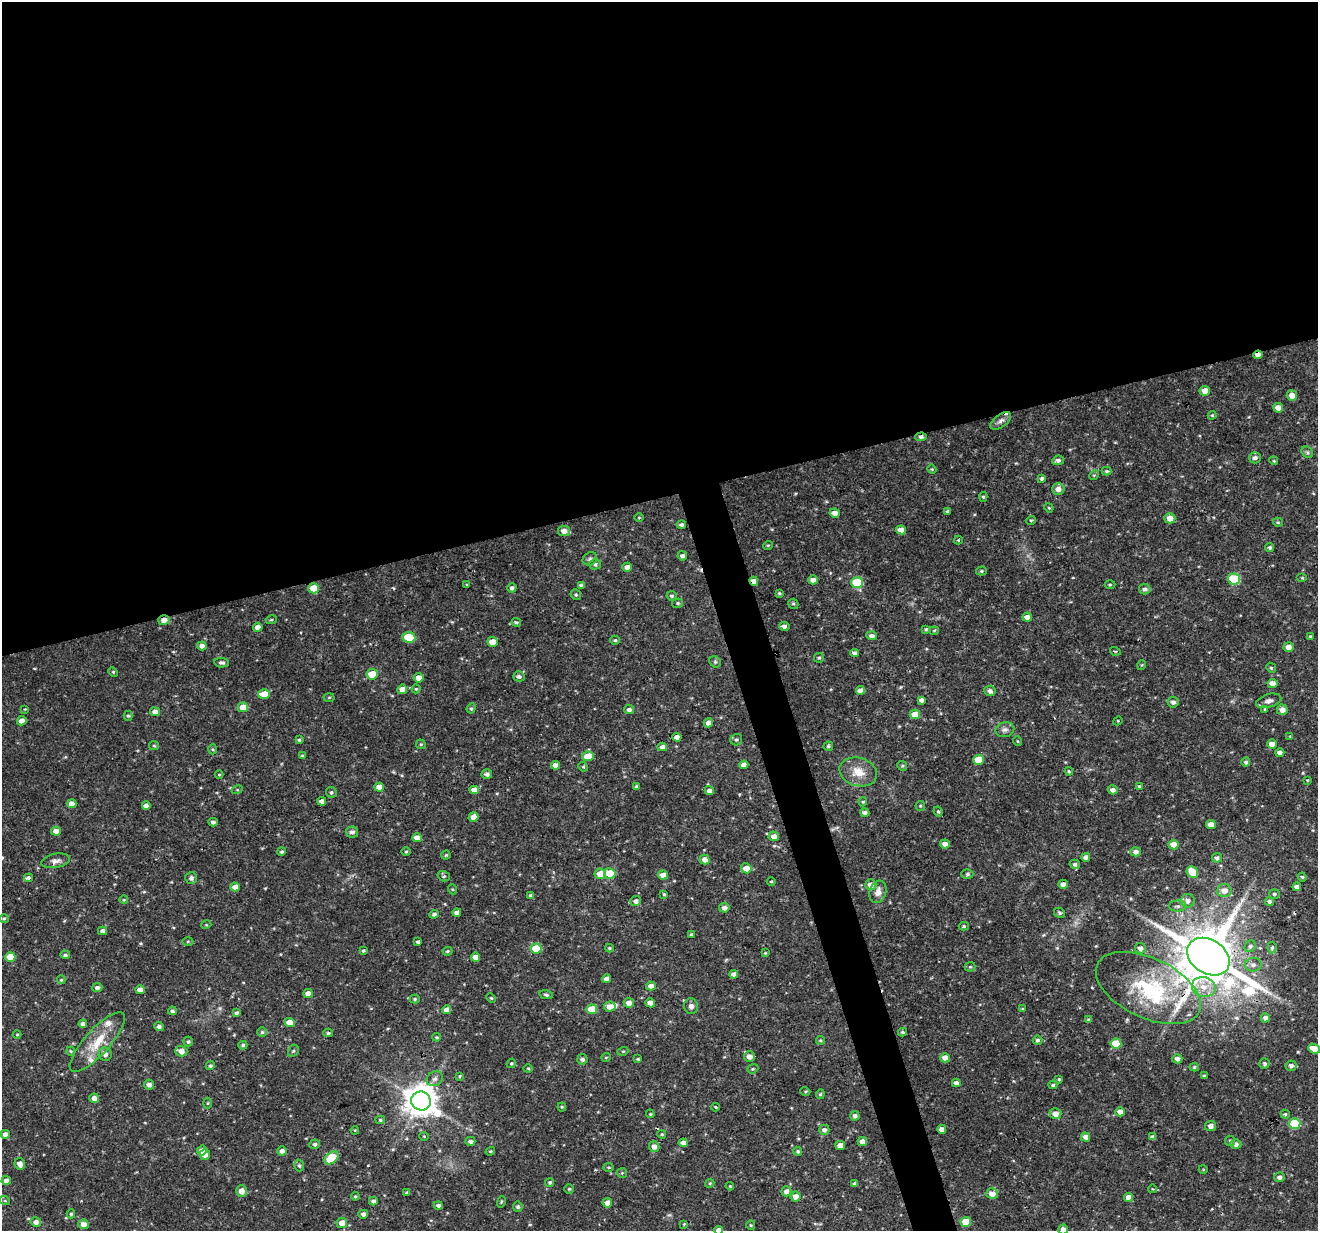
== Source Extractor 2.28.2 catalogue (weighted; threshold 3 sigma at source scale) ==
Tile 2 of 4 x 4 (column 2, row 1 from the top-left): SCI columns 1317-2632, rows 3744-4972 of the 5267 x 5079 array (HDU 1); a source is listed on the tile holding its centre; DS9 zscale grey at full resolution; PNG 1320 x 1233 px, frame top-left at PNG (2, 2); each listed source drawn as its Kron ellipse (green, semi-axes under 4 px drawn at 4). Shown black and unused: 42% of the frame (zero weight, under 3 of 4 exposures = <1% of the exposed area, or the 3 px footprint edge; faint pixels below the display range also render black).
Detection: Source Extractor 2.28.2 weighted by HDU 2 'WHT'; one run over the whole footprint, this tile lists its part. Background 0.0601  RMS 0.003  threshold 0.0137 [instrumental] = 3 sigma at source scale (4.5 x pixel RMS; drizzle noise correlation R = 1.50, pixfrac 1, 0.0396/0.0396 arcsec/px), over >= 5 px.
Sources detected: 352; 2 cosmic-ray / hot-pixel residue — neither listed nor drawn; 5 inside a brighter listed object's ellipse — not listed separately; the other 345 listed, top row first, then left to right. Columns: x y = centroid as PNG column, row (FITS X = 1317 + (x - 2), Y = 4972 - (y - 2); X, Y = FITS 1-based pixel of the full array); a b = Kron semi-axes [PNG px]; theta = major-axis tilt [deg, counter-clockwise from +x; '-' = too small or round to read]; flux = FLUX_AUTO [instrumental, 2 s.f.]
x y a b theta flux
1258 355 4 3 - 1.6
1205 391 5 4 - 2.4
1292 395 5 5 - 2.5
1278 408 5 4 - 3.1
1212 415 4 4 - 0.36
1001 421 12 6 38 1.6
921 437 6 4 4 0.77
1307 452 6 5 - 0.6
1255 458 6 5 - 1.1
1058 460 6 4 6 0.9
1274 461 4 3 - 0.26
932 469 4 4 - 0.31
1107 471 5 4 - 0.43
1094 475 5 4 - 0.32
1042 478 4 3 - 0.65
1058 489 6 5 - 1.9
983 497 5 4 - 0.45
1049 508 5 3 - 0.29
947 511 4 4 - 0.43
835 513 5 4 - 1.9
639 517 4 3 - 0.26
1170 518 5 5 - 2.9
1031 520 5 3 - 0.3
1278 522 5 4 - 0.38
681 525 5 4 - 0.81
901 530 5 4 - 2.2
564 531 6 5 - 1.8
958 540 4 4 - 0.3
768 545 5 3 - 0.25
1270 548 4 4 - 0.65
682 556 5 4 - 1
590 559 7 6 - 0.75
595 564 6 5 - 0.63
627 567 5 4 - 1.7
981 571 5 4 - 0.5
1302 578 5 3 - 0.32
1234 579 6 5 - 19
813 580 5 4 - 1.8
754 581 5 4 - 2.2
857 583 5 5 - 17
467 585 4 3 - 0.34
581 585 4 4 - 0.99
1110 585 5 3 - 0.31
314 588 5 5 - 6.3
512 588 5 4 - 0.92
1145 589 6 5 - 0.93
779 593 4 3 - 0.4
576 595 5 5 - 0.56
671 596 5 4 - 0.57
678 603 5 4 - 0.51
793 604 5 4 - 0.45
1027 617 5 4 - 2
164 620 5 5 - 2.1
271 620 5 3 - 0.35
516 622 5 4 - 0.49
784 626 5 4 - 0.92
258 627 5 4 - 2
926 629 4 4 - 0.36
934 631 5 4 - 0.35
871 636 5 4 - 1.1
1310 636 4 4 - 0.45
409 637 7 5 -3 10
615 640 4 4 - 0.41
492 642 5 5 - 3.9
202 646 4 4 - 1.6
1289 647 5 4 - 1.9
1115 651 5 3 - 0.3
855 653 4 4 - 1.1
819 658 5 5 - 0.46
715 662 6 5 - 0.51
222 663 7 4 -4 0.76
1142 665 5 3 - 0.27
1271 668 5 4 - 0.39
113 672 5 4 - 0.38
372 674 6 5 - 6.9
519 676 6 5 - 0.83
418 678 5 4 - 2.4
1272 683 5 4 - 2.1
402 689 5 4 - 2.1
416 689 4 4 - 0.36
860 690 4 4 - 2
990 691 5 5 - 1.1
264 694 6 5 - 4.8
329 697 5 3 - 0.31
921 700 4 4 - 1.1
1269 701 13 6 16 1.4
1173 702 5 5 - 1.1
243 707 5 5 - 3.7
471 708 5 4 - 0.45
25 709 4 3 - 0.26
1265 709 4 3 - 0.36
629 710 5 4 - 1
1282 710 5 5 - 2
155 712 5 4 - 1.5
915 714 5 5 - 4.2
128 716 5 4 - 0.46
22 721 5 4 - 1.7
1118 721 5 4 - 0.33
708 723 5 4 - 1.8
1005 730 9 7 14 1.2
1290 736 4 3 - 0.24
677 737 4 4 - 2.7
299 740 4 4 - 0.43
736 740 6 5 - 0.67
1017 741 5 3 - 0.28
421 744 5 4 - 0.4
1272 744 5 4 - 2.4
154 746 5 4 - 0.37
828 746 5 4 - 0.47
662 747 5 4 - 1.6
213 749 5 3 - 0.31
1280 752 4 4 - 1.2
302 755 4 4 - 0.4
588 756 5 5 - 5
978 760 5 5 - 6.5
1246 762 4 4 - 0.86
555 765 4 4 - 1.7
744 765 4 4 - 2
902 766 5 4 - 0.4
583 767 5 4 - 0.34
1069 771 4 3 - 0.33
858 772 19 14 -17 4.9
487 774 5 5 - 0.98
219 775 4 3 - 0.25
1307 780 4 4 - 0.28
1139 786 4 3 - 0.37
379 787 5 4 - 2.5
636 787 4 4 - 0.61
237 790 5 3 - 0.29
474 790 4 4 - 2
1113 790 5 4 - 1.3
709 791 5 4 - 1.6
331 792 5 5 - 0.56
322 801 4 4 - 1.5
863 802 5 4 - 0.45
72 804 4 4 - 2.2
146 806 4 4 - 1.3
920 806 5 4 - 0.36
938 811 5 3 - 0.4
865 813 4 4 - 1.2
473 817 5 4 - 2.7
213 822 4 4 - 0.92
1211 824 5 4 - 2.2
56 831 5 4 - 1.9
352 832 6 5 - 1
774 836 5 5 - 1.8
417 838 5 4 - 2.3
945 844 5 4 - 1.7
1173 845 5 4 - 3.3
281 852 4 4 - 0.53
406 852 5 3 - 0.3
1136 852 5 4 - 1.4
446 855 4 4 - 0.35
1086 857 4 4 - 1.2
1217 858 5 4 - 0.87
705 859 5 4 - 1.8
56 861 14 7 11 1.4
1075 864 5 4 - 0.75
746 868 5 5 - 3.3
1192 872 6 5 - 7.5
610 873 6 5 - 9.3
600 874 6 5 - 4.2
967 874 6 5 - 0.5
663 875 5 4 - 2.1
444 876 6 5 - 0.53
1302 877 4 4 - 0.36
29 878 5 3 - 0.8
191 878 6 6 - 0.75
771 881 4 3 - 0.3
1063 884 5 4 - 1.6
871 885 5 5 - 2
235 887 5 4 - 1.8
1297 887 4 4 - 1.5
452 889 5 3 - 0.28
1224 891 7 6 - 2.4
878 892 11 8 71 2.2
664 894 4 4 - 0.4
1274 894 5 4 - 0.59
531 895 4 3 - 0.7
124 900 4 3 - 0.28
636 901 5 5 - 1.1
1188 901 7 7 - 1.3
1269 901 4 4 - 0.83
1178 906 9 5 0 0.83
724 908 5 5 - 1.4
457 912 4 4 - 1.2
1060 913 6 4 -31 0.52
434 914 4 4 - 0.84
4 919 5 4 - 0.42
206 925 5 3 - 0.27
964 926 5 4 - 0.46
103 931 4 4 - 1.2
691 934 4 3 - 0.39
188 941 5 3 - 0.33
418 942 4 3 - 0.65
1250 946 6 5 - 0.67
609 948 4 4 - 0.38
1140 948 5 5 - 1.5
1272 948 6 4 86 0.59
536 949 5 5 - 9.9
363 951 3 3 - 0.39
447 951 5 4 - 0.41
765 953 3 3 - 0.33
65 955 5 4 - 0.59
10 957 5 4 - 4.3
475 957 5 4 - 2.7
1208 957 23 17 -33 2000
1253 965 8 6 9 1.2
970 967 5 5 - 0.39
734 974 4 4 - 1.6
607 979 4 4 - 1.8
61 980 4 4 - 0.35
651 986 5 4 - 1.9
1204 987 12 10 -17 3.6
97 988 5 4 - 0.92
1148 988 56 30 -25 30
140 990 5 4 - 2.1
308 993 4 4 - 2.1
546 995 7 4 -13 0.53
491 998 5 4 - 0.35
415 999 5 4 - 0.43
629 1003 5 4 - 1.8
650 1003 5 4 - 3
691 1006 8 7 - 1.1
610 1007 6 5 - 2.6
592 1009 5 5 - 6.8
1023 1009 4 3 - 0.35
446 1010 4 4 - 1.9
172 1011 4 4 - 0.64
236 1013 4 3 - 0.7
1265 1018 4 4 - 1.1
1088 1020 4 4 - 0.42
290 1023 5 4 - 3.9
83 1024 4 4 - 1.1
159 1027 5 4 - 0.99
262 1032 5 5 - 0.46
903 1032 4 3 - 0.49
328 1033 5 4 - 0.4
17 1034 4 3 - 0.27
437 1037 4 3 - 0.4
820 1040 4 4 - 0.36
1037 1040 5 4 - 0.6
97 1042 39 12 48 8.5
188 1042 5 5 - 0.58
1116 1043 5 5 - 8.4
243 1045 4 4 - 0.46
1314 1049 6 4 -23 3.8
71 1051 4 4 - 0.32
181 1051 6 5 - 2.1
293 1051 6 5 - 0.52
623 1051 5 3 - 0.29
105 1054 7 6 - 1.2
749 1056 5 5 - 1.9
606 1057 5 3 - 0.26
945 1058 5 4 - 2.7
582 1059 5 5 - 0.95
638 1059 3 3 - 0.35
1177 1059 5 4 - 1.3
511 1063 5 4 - 0.4
1265 1063 5 5 - 0.61
210 1066 5 4 - 0.59
1291 1066 5 5 - 1.2
1194 1067 5 4 - 0.46
528 1068 4 4 - 0.32
753 1069 6 4 20 0.4
459 1076 4 4 - 0.35
1204 1076 3 3 - 0.57
435 1079 8 7 - 1.1
1059 1079 3 3 - 0.34
956 1083 4 4 - 1.6
149 1085 5 5 - 1.3
1053 1085 4 4 - 0.55
805 1091 5 3 - 0.34
820 1094 5 4 - 0.4
94 1098 5 4 - 1.8
421 1101 10 9 - 560
207 1103 5 3 - 0.32
562 1107 4 4 - 0.34
716 1107 4 4 - 0.32
1120 1112 5 4 - 1.9
650 1114 4 3 - 0.33
1055 1114 6 5 - 2.1
1285 1114 4 4 - 0.41
855 1116 5 4 - 1
380 1120 5 4 - 0.47
1295 1124 5 5 - 15
1211 1126 5 5 - 1.5
942 1129 4 4 - 2
355 1130 4 3 - 0.25
824 1130 5 5 - 1
5 1134 4 4 - 1.6
662 1134 4 3 - 0.37
424 1136 5 3 - 0.23
1085 1137 5 4 - 2
1153 1137 4 4 - 1.2
470 1141 5 4 - 0.94
1230 1141 5 5 - 0.5
862 1142 5 4 - 1.9
683 1143 4 4 - 1.8
315 1144 5 4 - 0.74
1236 1144 5 5 - 1.3
840 1145 5 4 - 2.9
654 1147 5 5 - 1.8
202 1151 5 4 - 1.9
282 1151 5 4 - 1.4
490 1151 5 4 - 0.35
798 1151 5 4 - 0.44
205 1154 5 5 - 1.8
332 1158 8 5 41 11
20 1164 6 5 - 1.9
299 1165 6 4 -73 0.53
608 1167 5 3 - 0.3
1203 1169 4 3 - 0.23
622 1173 5 5 - 0.38
1279 1177 5 5 - 1.1
6 1180 5 4 - 1.5
550 1182 4 4 - 0.55
710 1183 5 3 - 0.33
855 1184 4 3 - 0.83
730 1186 4 3 - 0.33
569 1189 5 4 - 0.38
1153 1189 4 3 - 0.22
242 1191 6 5 - 2.2
786 1191 5 5 - 1.6
407 1193 4 3 - 0.74
992 1194 6 5 - 2.4
355 1196 4 3 - 0.33
796 1197 5 5 - 2.7
1129 1197 4 4 - 2.2
5 1201 5 3 - 0.29
373 1201 4 4 - 1.1
501 1202 6 3 72 0.31
607 1203 5 4 - 1.9
438 1205 4 4 - 0.9
518 1207 5 5 - 0.68
71 1214 4 4 - 0.45
363 1214 5 4 - 1.1
36 1222 5 5 - 1.3
966 1222 5 5 - 7.6
342 1223 5 5 - 2.9
83 1224 5 5 - 1.9
684 1224 4 4 - 0.26
751 1225 5 4 - 0.35
1063 1229 5 4 - 1.6
719 1230 4 4 - 1.6
Overlapping masked pixels (flux is a lower limit): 7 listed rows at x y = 1258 355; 921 437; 754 581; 314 588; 164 620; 1208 957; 1148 988
Isophote crosses this tile's border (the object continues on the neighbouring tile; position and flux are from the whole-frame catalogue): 2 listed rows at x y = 1063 1229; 719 1230